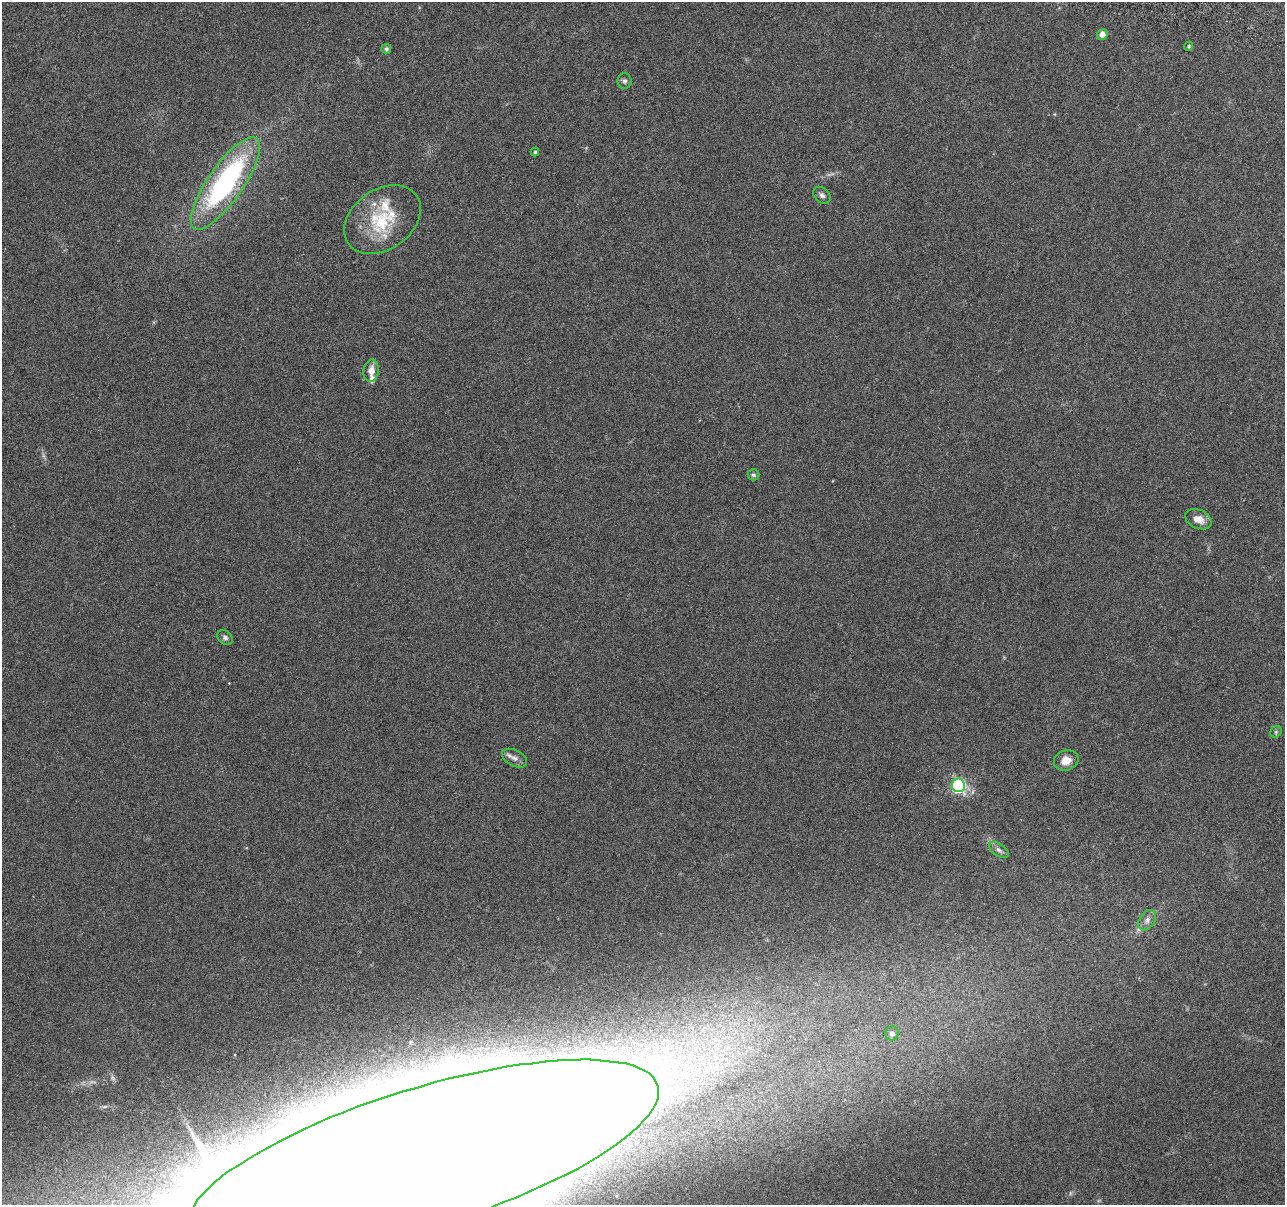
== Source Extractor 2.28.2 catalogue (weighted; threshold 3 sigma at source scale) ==
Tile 10 of 4 x 4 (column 2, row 3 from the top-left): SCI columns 1300-2582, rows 1483-2685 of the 5170 x 5431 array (HDU 1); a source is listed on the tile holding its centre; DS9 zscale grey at full resolution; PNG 1287 x 1207 px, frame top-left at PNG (2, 2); each listed source drawn as its Kron ellipse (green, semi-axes under 4 px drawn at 4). Nothing masked; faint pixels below the display range render black.
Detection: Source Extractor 2.28.2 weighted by HDU 2 'WHT'; one run over the whole footprint, this tile lists its part. Background 0.0304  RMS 0.004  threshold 0.0163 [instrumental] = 3 sigma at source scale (4.09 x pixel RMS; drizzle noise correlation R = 1.36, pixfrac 0.8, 0.0396/0.0396 arcsec/px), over >= 5 px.
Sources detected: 23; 3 inside a brighter listed object's ellipse — not listed separately; the other 20 listed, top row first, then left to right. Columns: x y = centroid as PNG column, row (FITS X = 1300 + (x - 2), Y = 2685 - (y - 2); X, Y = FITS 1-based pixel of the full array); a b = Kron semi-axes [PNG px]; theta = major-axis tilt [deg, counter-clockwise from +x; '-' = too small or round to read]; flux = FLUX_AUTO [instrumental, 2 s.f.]
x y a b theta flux
1102 34 5 5 - 2.8
1189 46 5 4 - 0.5
386 49 5 4 - 0.87
625 81 8 7 - 0.99
535 152 4 4 - 0.52
225 183 55 18 55 70
822 195 10 7 -43 1.3
382 220 42 30 35 23
371 371 11 7 82 3.2
753 475 6 5 - 0.82
1198 519 14 9 -23 3.5
225 637 8 6 -35 1.1
1276 732 6 5 - 0.6
514 758 13 8 -28 1.9
1066 760 12 10 18 3.8
958 785 7 6 - 71
999 850 11 6 -34 1.4
1147 920 11 7 56 1.9
892 1033 7 6 - 1.7
423 1158 245 69 17 9000
Isophote crosses this tile's border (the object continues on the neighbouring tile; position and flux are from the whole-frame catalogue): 1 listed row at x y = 423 1158